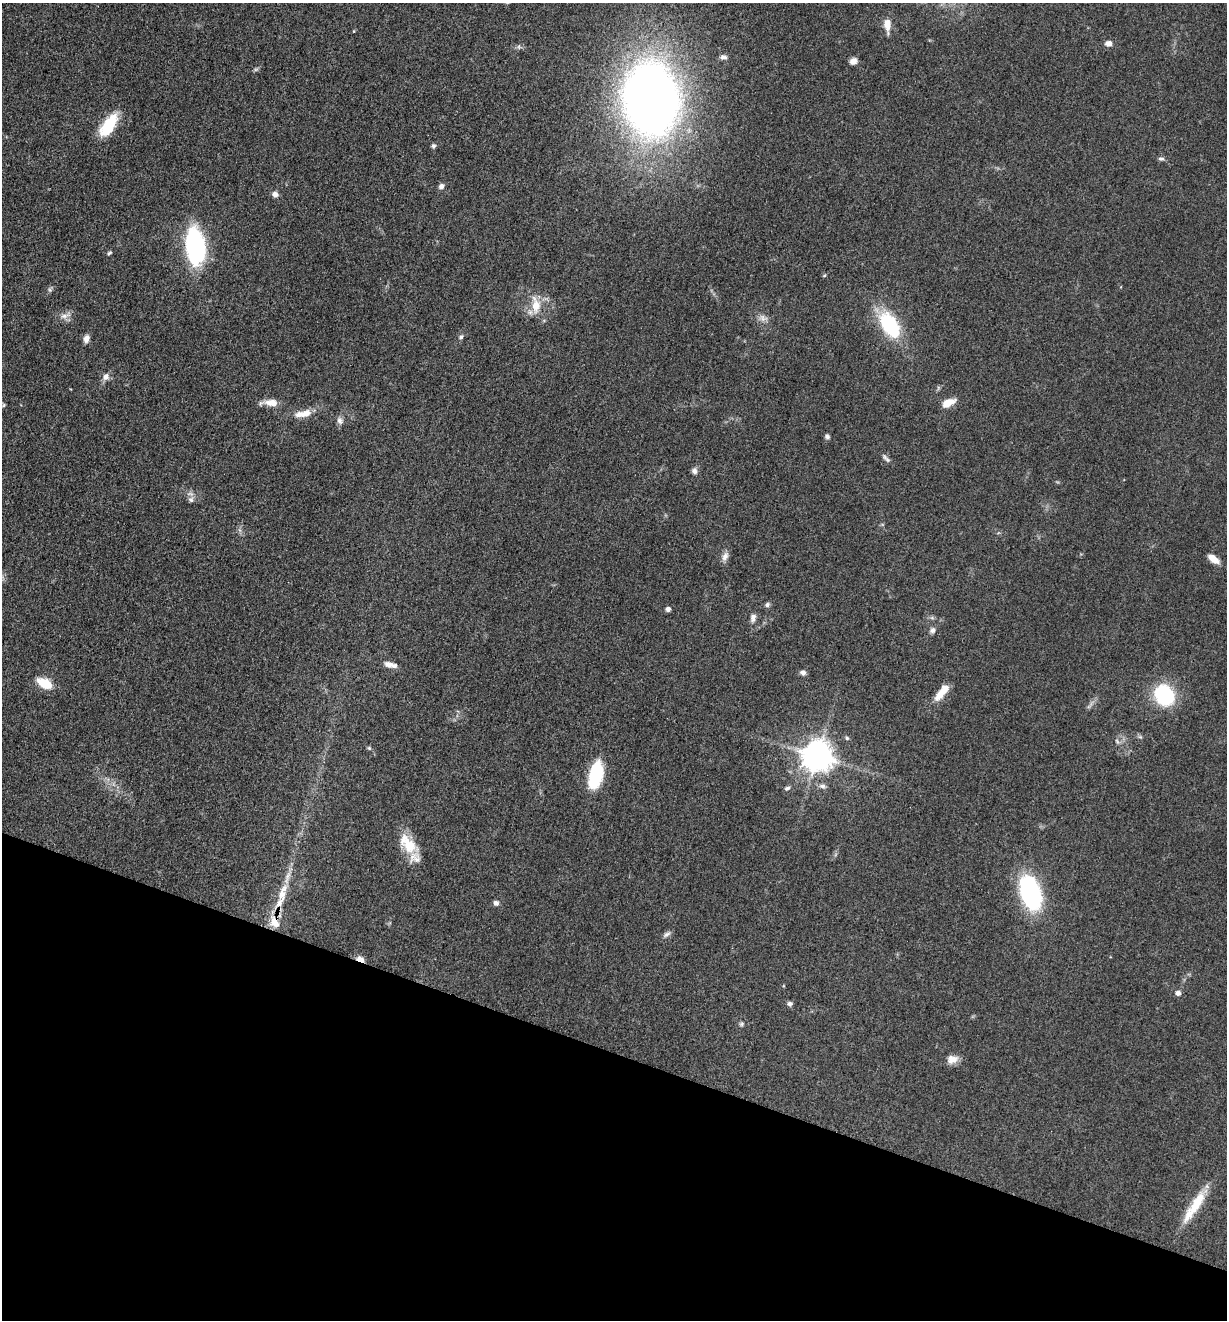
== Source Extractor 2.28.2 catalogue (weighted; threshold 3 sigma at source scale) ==
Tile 15 of 4 x 4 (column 3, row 4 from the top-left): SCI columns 2714-3938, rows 12-1329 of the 5304 x 5292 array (HDU 1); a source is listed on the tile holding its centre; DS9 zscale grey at full resolution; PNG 1229 x 1322 px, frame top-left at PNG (2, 3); no overlay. Shown black and unused: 20% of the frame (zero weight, under 3 of 5 exposures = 1% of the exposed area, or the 3 px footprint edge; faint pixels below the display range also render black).
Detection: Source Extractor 2.28.2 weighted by HDU 2 'WHT'; one run over the whole footprint, this tile lists its part. Background 0.0504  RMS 0.0058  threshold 0.0261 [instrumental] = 3 sigma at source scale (4.5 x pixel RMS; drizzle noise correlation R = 1.50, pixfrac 1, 0.05/0.05 arcsec/px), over >= 5 px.
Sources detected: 70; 1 too faint to see at this stretch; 1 inside a brighter object's white glare — not listed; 5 inside a brighter listed object's ellipse — not listed separately; the other 63 listed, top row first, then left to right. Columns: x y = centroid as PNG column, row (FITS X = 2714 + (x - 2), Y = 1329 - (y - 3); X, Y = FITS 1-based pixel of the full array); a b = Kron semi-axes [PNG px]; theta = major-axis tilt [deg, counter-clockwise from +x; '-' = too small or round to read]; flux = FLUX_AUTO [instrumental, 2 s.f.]
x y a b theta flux
887 24 16 9 -86 5.9
354 31 4 3 - 0.43
1108 43 7 6 - 3.1
519 46 7 4 90 0.92
723 57 8 5 -6 1.9
853 61 8 7 - 3.3
256 69 7 4 18 0.94
651 99 46 34 -83 690
108 125 30 13 55 21
433 146 6 5 - 1.2
1161 159 8 6 0 1.4
441 186 6 6 - 2.4
275 194 7 6 - 2.8
195 246 31 16 -82 88
109 253 6 4 31 0.91
824 275 5 4 - 0.74
50 290 6 4 -71 0.97
536 305 24 12 -86 11
65 315 17 7 19 3.8
763 318 12 8 -22 3.2
889 325 28 15 -57 44
461 337 7 6 - 1.5
86 339 9 6 73 3.5
106 377 9 8 - 3.3
270 403 20 7 0 6.9
948 403 15 7 25 7.7
4 405 6 4 88 0.76
300 414 15 9 7 5
340 420 10 8 -64 2.5
827 436 6 5 - 1.5
885 457 9 6 -54 1.8
694 471 8 6 -84 2.3
191 500 8 7 - 2.1
725 556 13 8 67 3.2
1213 559 12 6 -38 7
767 605 7 6 - 1.4
668 609 4 4 - 2.7
753 617 10 6 75 2.7
932 630 8 7 - 2
389 664 11 7 -15 3.9
803 673 7 7 - 2.2
44 683 16 8 -26 14
941 693 23 8 51 9.9
1164 695 17 14 -61 59
1140 737 7 4 -18 0.93
847 738 5 5 - 0.99
369 748 5 5 - 0.8
818 756 9 9 - 1000
596 774 24 13 85 30
822 786 9 7 -11 2.1
787 788 8 5 27 1.3
409 846 24 16 -27 15
283 892 28 12 72 13
1030 893 36 19 -73 71
496 903 6 6 - 2
274 922 18 11 -62 9.6
667 934 12 5 34 1.9
360 959 9 5 -20 4.1
1178 993 7 6 - 2.1
790 1004 7 5 -3 1.6
742 1024 7 5 1 1.1
952 1059 14 10 13 5
1194 1206 48 11 57 18
Overlapping masked pixels (flux is a lower limit): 2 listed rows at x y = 274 922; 360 959